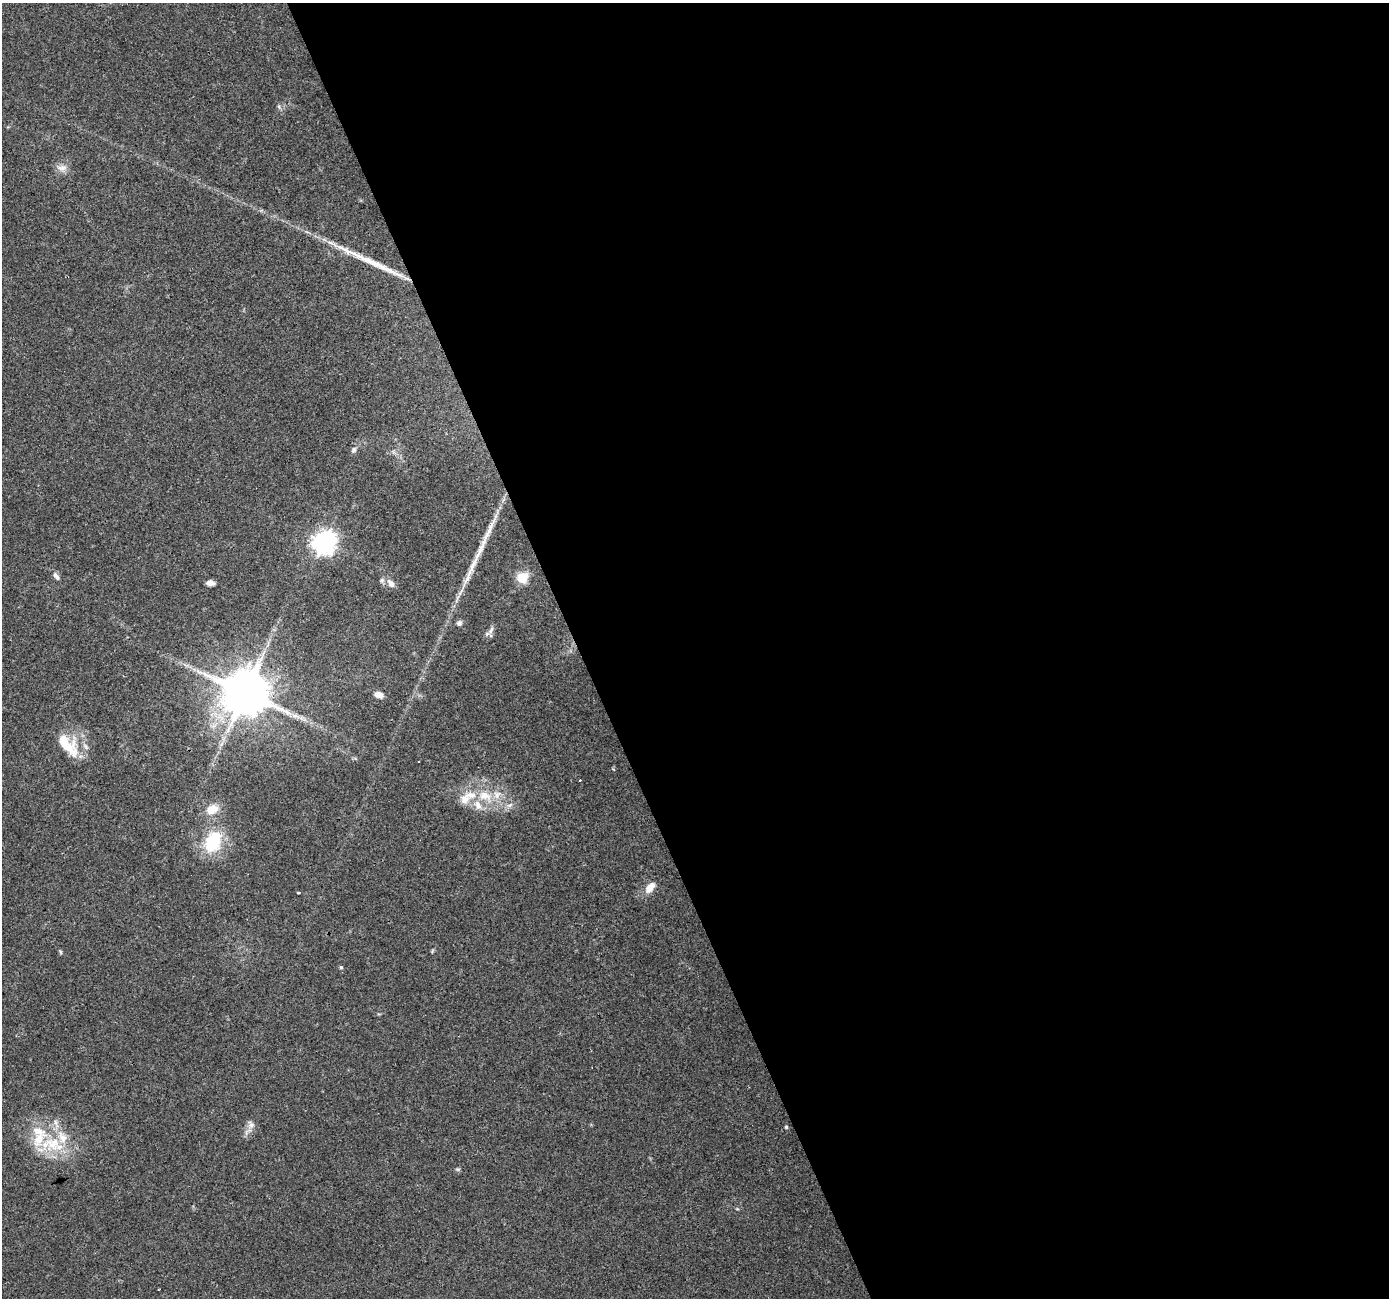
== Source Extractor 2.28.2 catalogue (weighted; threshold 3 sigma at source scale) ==
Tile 8 of 4 x 4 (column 4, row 2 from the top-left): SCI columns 4162-5548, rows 2670-3965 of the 5548 x 5393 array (HDU 1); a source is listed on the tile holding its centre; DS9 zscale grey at full resolution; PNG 1391 x 1300 px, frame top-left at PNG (2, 3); no overlay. Shown black and unused: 58% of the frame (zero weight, under 3 of 4 exposures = <1% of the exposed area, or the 3 px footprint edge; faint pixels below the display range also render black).
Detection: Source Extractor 2.28.2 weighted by HDU 2 'WHT'; one run over the whole footprint, this tile lists its part. Background 0.0248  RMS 0.0038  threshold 0.017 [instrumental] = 3 sigma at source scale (4.5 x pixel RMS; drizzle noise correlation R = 1.50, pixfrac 1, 0.0396/0.0396 arcsec/px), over >= 5 px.
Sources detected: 39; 1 cosmic-ray / hot-pixel residue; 2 long thin detections or spike segments (spike, bleed or trail) — not listed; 7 inside a brighter listed object's ellipse — not listed separately; the other 29 listed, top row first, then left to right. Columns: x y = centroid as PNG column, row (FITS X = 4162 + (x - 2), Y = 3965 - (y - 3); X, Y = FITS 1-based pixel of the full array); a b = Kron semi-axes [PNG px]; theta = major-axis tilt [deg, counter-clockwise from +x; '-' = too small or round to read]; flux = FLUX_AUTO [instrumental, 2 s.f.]
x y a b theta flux
279 107 6 5 - 0.78
62 168 14 9 1 2.7
354 450 7 6 - 1.1
324 542 8 8 - 270
56 576 13 6 -52 1.5
522 577 6 6 - 31
210 583 7 5 -1 2
391 583 13 8 -54 2.1
459 623 7 7 - 0.99
491 630 16 5 66 1.6
245 693 13 12 - 2000
379 695 10 7 -12 2.5
295 716 14 5 -14 2.2
67 744 34 17 -48 14
580 780 3 3 - 0.87
485 796 22 14 -22 9.8
465 800 16 14 53 5
509 805 10 4 33 1.2
212 809 15 11 21 5.7
213 842 23 17 64 20
650 887 16 9 49 4
298 893 3 3 - 0.62
60 952 7 3 -81 0.47
341 967 5 5 - 0.57
251 1125 12 10 -89 2.2
786 1127 4 4 - 0.51
53 1144 25 22 -13 17
457 1169 7 4 -10 0.57
158 1289 2 2 - 0.38